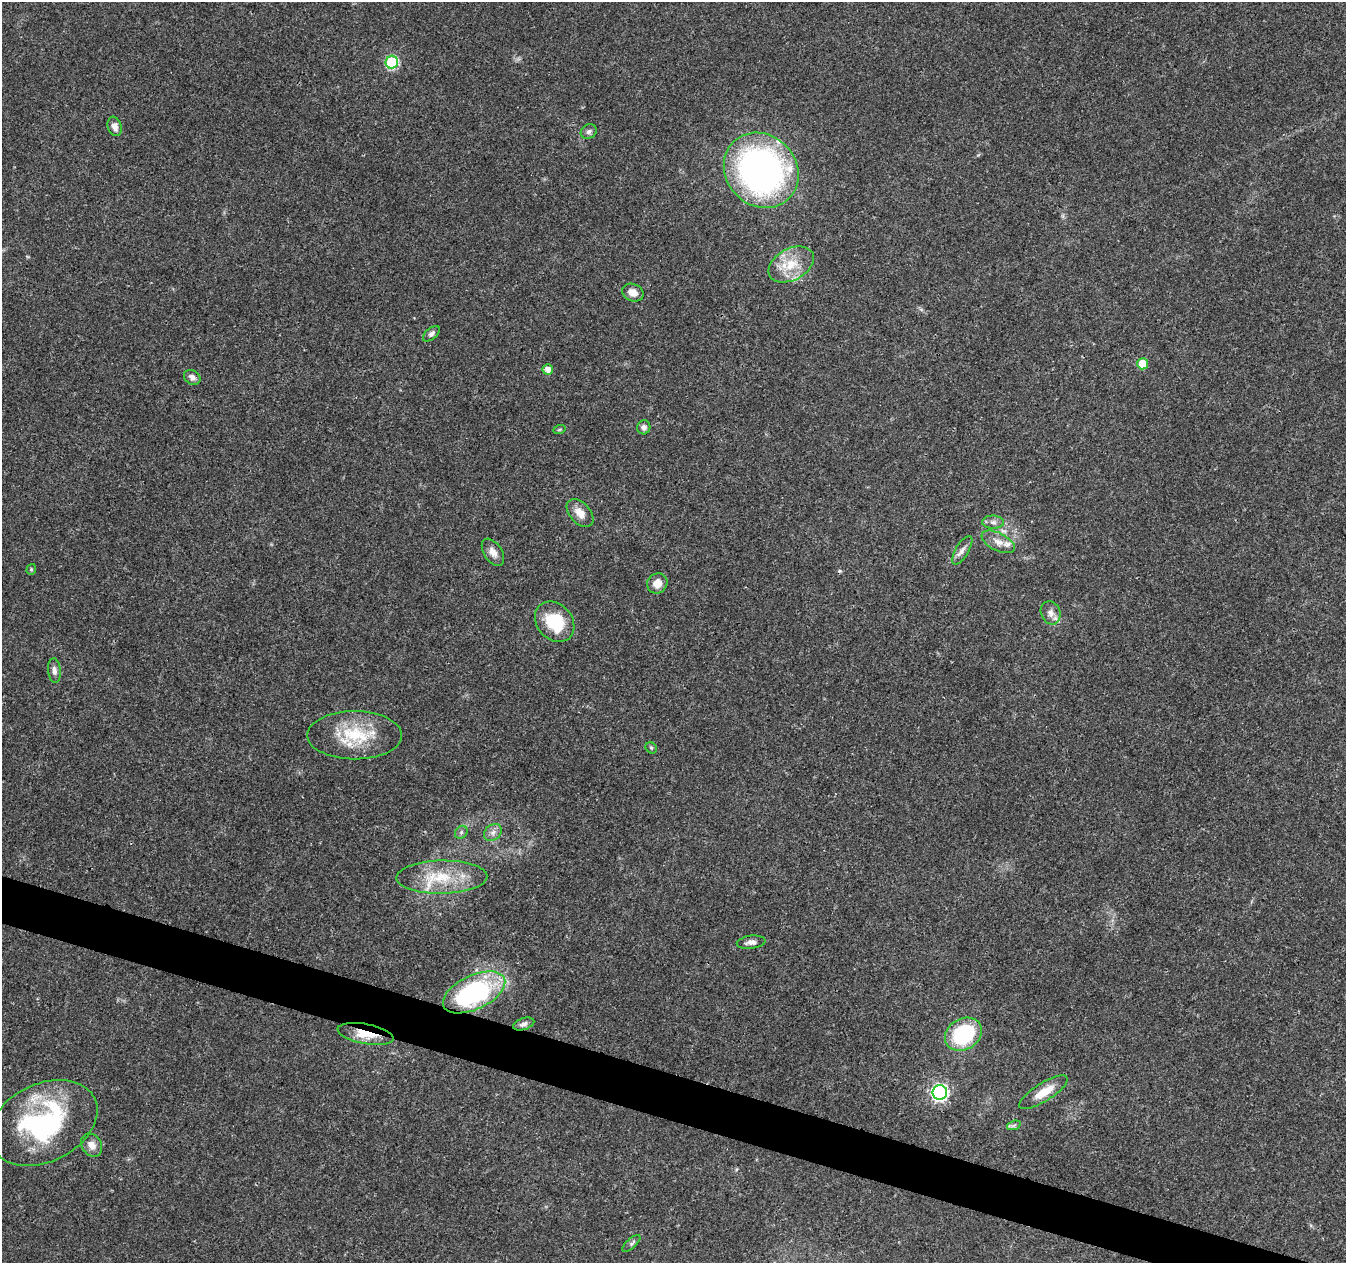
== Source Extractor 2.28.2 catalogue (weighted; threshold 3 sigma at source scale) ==
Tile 6 of 4 x 4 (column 2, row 2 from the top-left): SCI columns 1355-2698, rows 2804-4064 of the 5392 x 5545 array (HDU 1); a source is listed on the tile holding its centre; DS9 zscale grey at full resolution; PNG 1348 x 1265 px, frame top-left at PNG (2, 2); each listed source drawn as its Kron ellipse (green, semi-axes under 4 px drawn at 4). Shown black and unused: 3% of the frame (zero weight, under 3 of 4 exposures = <1% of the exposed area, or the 3 px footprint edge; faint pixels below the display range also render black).
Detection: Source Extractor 2.28.2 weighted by HDU 2 'WHT'; one run over the whole footprint, this tile lists its part. Background 0.0266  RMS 0.0019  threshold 0.00874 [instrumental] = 3 sigma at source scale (4.5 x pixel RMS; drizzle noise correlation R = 1.50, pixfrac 1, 0.0396/0.0396 arcsec/px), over >= 5 px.
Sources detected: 42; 1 cosmic-ray / hot-pixel residue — neither listed nor drawn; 3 inside a brighter listed object's ellipse — not listed separately; the other 38 listed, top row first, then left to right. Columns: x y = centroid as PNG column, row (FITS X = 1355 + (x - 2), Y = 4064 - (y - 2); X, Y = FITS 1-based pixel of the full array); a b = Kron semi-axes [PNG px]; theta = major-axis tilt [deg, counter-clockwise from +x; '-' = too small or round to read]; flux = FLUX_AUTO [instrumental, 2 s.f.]
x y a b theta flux
392 62 6 6 - 18
115 126 10 7 -73 1.3
589 132 8 7 - 0.61
761 170 40 35 -46 70
791 264 24 16 28 5.1
633 293 11 8 -24 1.7
431 334 10 5 41 0.58
1143 364 5 5 - 4.4
548 369 5 5 - 1.3
192 377 9 7 -34 0.94
644 427 7 6 - 0.68
559 430 6 4 19 0.25
580 513 16 10 -47 2.2
993 522 11 6 -1 0.89
998 542 18 9 -26 1.8
962 550 16 6 59 1
493 552 15 9 -56 1.5
31 569 5 4 - 0.28
657 583 10 9 - 2
1051 613 12 9 -66 1.3
555 622 22 17 -48 8.9
54 671 12 6 -84 0.84
355 735 47 24 0 11
651 748 6 5 - 0.3
461 832 7 5 46 0.47
493 832 10 7 39 0.97
442 877 45 16 1 8.6
751 942 14 6 7 1
474 992 33 17 25 36
524 1024 11 5 19 0.76
366 1034 28 10 -11 4.5
963 1034 19 15 30 16
940 1092 7 7 - 53
1043 1092 28 9 32 3.5
44 1123 57 39 26 31
1014 1125 7 4 19 0.44
92 1145 12 9 -55 1.5
631 1243 11 5 43 0.5
Overlapping masked pixels (flux is a lower limit): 2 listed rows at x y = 761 170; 366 1034